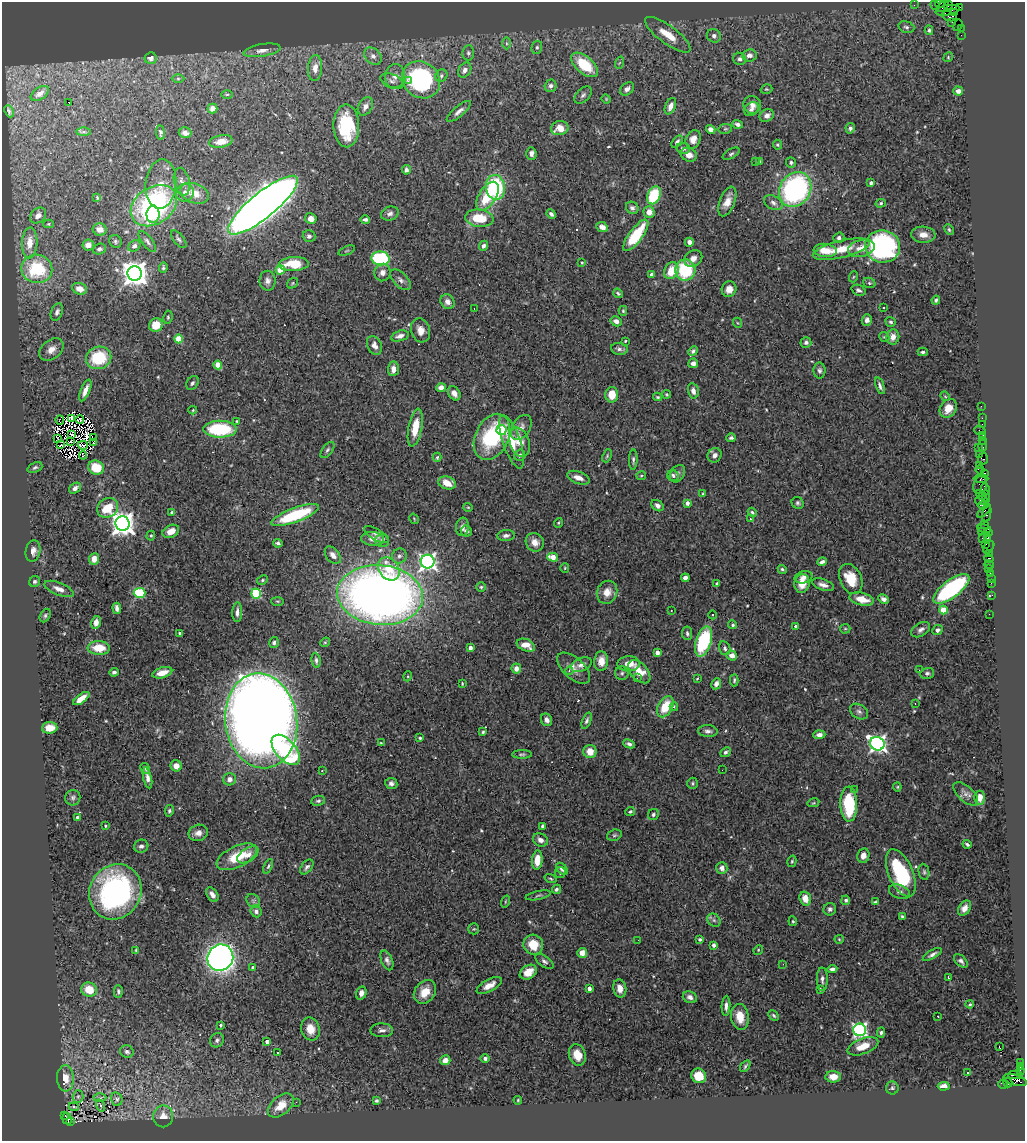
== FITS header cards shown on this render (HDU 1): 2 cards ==
NAXIS1  =                 1023
NAXIS2  =                 1139

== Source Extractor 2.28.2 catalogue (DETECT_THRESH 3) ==
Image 1023 x 1139 px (HDU 1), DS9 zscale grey, 1 PNG px = 1 image px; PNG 1027 x 1143 px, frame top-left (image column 1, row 1139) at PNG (2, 2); each listed source drawn as its Kron ellipse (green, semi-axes under 4 px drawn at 4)
Background 1.34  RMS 0.039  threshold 0.118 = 3 sigma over >= 5 px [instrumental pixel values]
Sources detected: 540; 3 with non-positive FLUX_AUTO (blend fragments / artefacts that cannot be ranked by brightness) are neither listed nor drawn; of the other 537, the 500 brightest by FLUX_AUTO listed and drawn (37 fainter detections omitted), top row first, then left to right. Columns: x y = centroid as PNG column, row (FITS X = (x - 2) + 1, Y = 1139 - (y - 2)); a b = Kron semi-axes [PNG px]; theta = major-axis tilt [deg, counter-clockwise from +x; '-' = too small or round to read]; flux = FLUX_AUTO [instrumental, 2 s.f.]
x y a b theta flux
940 3 5 3 - 170
914 5 2 2 - 32
935 5 5 2 - 190
948 5 4 2 - 63
943 6 7 3 47 280
959 7 4 2 - 52
948 10 12 5 10 760
954 12 4 3 - 180
950 16 8 4 -19 620
951 22 3 2 - 35
958 25 6 2 71 75
906 27 8 5 -16 6.4
961 28 4 3 - 110
929 30 5 4 - 5.2
668 35 27 9 -36 57
961 35 2 2 - 31
714 36 7 6 - 9.7
506 43 6 4 -89 4.3
537 47 7 5 76 5
262 50 19 6 9 18
468 53 7 6 - 6.3
749 55 7 6 - 13
373 56 10 7 -43 14
948 57 5 4 - 3.3
151 58 6 5 - 7.7
739 59 6 6 - 8.3
619 63 6 4 70 3.6
584 65 16 8 -40 120
315 68 13 7 85 23
465 70 8 6 57 13
395 76 12 9 80 20
441 76 6 5 - 5.5
178 79 6 4 0 4.5
421 80 20 17 -39 390
392 81 12 7 -24 11
408 81 3 3 - 7.5
551 86 6 6 - 10
627 89 8 5 40 10
766 89 6 4 17 3.1
958 91 5 4 - 14
40 93 10 6 34 16
227 94 6 3 1 2.8
583 95 10 6 45 8.2
606 99 4 4 - 2.5
68 102 3 2 - 29
752 105 9 8 - 16
365 106 10 6 59 13
670 106 9 5 66 17
213 109 5 5 - 17
751 109 8 6 43 8.2
9 111 6 3 -66 4.4
459 111 15 5 40 13
767 116 7 6 - 14
738 124 5 4 - 7.6
346 126 21 13 -88 140
560 128 9 7 12 32
850 128 5 4 - 6.8
711 129 5 4 - 15
725 129 7 5 10 4.2
84 132 7 4 0 4.5
160 133 7 3 -84 6
185 133 6 5 - 13
693 139 9 7 68 23
221 141 12 6 10 24
677 142 7 4 52 7.4
777 145 5 4 - 3.7
683 148 7 5 -11 6.1
531 153 6 5 - 10
731 154 9 4 29 5.1
689 155 8 6 -22 17
755 162 3 2 - 5
760 162 3 3 - 4.2
791 162 5 5 - 5.3
406 170 4 4 - 8
182 182 14 7 -78 14
871 183 4 3 - 6.7
161 184 25 15 85 59
495 187 12 9 -83 210
795 189 18 15 55 520
185 192 9 8 - 16
194 193 15 9 -20 37
654 195 9 6 66 120
487 196 16 8 58 90
97 197 4 3 - 12
727 201 15 7 69 28
773 203 10 6 -29 11
881 203 5 4 - 4.6
263 205 44 12 39 5300
154 206 25 18 34 510
632 208 6 6 - 7.6
649 212 6 5 - 24
390 213 9 7 19 9.7
153 214 9 6 90 47
551 214 5 4 - 7.1
38 216 9 7 43 16
479 218 14 8 -7 75
311 219 6 5 - 19
365 219 5 4 - 6.5
48 224 5 4 - 3
602 227 6 5 - 16
100 229 7 6 - 24
949 230 6 4 -63 3.8
636 235 19 7 53 120
923 235 12 8 -4 20
309 236 6 6 - 7.8
839 238 5 5 - 8.1
179 239 10 5 -51 6.9
115 241 7 6 - 5.8
147 241 12 5 -52 9.5
689 242 4 4 - 14
30 243 15 7 88 35
88 245 6 5 - 17
134 246 6 5 - 7.8
484 246 5 4 - 8.2
883 246 17 16 - 440
861 248 13 8 15 32
99 249 6 5 - 6.7
841 249 29 8 14 62
825 250 11 6 -7 39
347 251 9 3 21 3
380 258 9 7 -6 240
693 259 9 8 - 17
582 262 3 2 - 2.6
294 264 15 7 2 88
163 268 5 3 - 4
37 269 15 14 - 150
280 270 4 4 - 60
685 270 11 10 - 160
671 271 9 7 64 53
382 272 9 8 - 14
135 274 7 7 - 3100
651 274 3 3 - 5.7
853 277 5 3 - 2.7
400 280 13 7 -45 12
268 281 10 8 -89 13
293 283 6 4 39 3.6
869 283 6 5 - 5
80 289 7 5 -18 24
729 289 8 7 - 22
858 290 7 5 -23 7.1
618 293 5 3 - 3.9
936 300 4 3 - 5.1
447 302 8 6 -47 14
884 308 3 2 - 4.3
474 309 3 2 - 6.4
623 311 5 4 - 3.6
57 312 9 5 71 9.3
168 317 6 4 82 4.5
867 320 6 5 - 11
616 321 6 5 - 12
891 322 5 4 - 5
738 323 5 3 - 2.5
156 325 7 6 - 44
420 330 12 9 -74 22
400 336 9 5 16 14
884 337 5 4 - 3.4
893 337 7 6 - 17
178 339 4 4 - 78
625 341 3 2 - 2.5
806 342 5 5 - 6.3
374 345 10 7 -65 14
51 349 13 9 39 23
619 349 8 6 -9 8.4
693 351 5 4 - 7
923 352 5 3 - 4.6
99 358 13 11 20 120
693 363 5 5 - 11
218 365 4 4 - 53
393 369 7 5 85 20
819 371 8 6 -88 7.2
192 383 7 5 56 6.8
880 386 9 3 -70 7.6
441 388 5 4 - 24
85 390 11 4 67 21
693 391 8 5 -77 13
454 393 7 5 -55 13
667 394 4 4 - 2.9
612 395 8 6 90 40
945 396 5 4 - 3
658 397 4 3 - 3.4
981 406 2 2 - 40
948 408 10 7 52 33
193 410 4 3 - 2.9
71 418 4 2 - 2.4
982 418 2 2 - 53
60 420 5 3 - 7.5
80 420 4 2 - 3
237 421 3 2 - 2.8
982 424 2 2 - 43
521 427 13 9 57 16
415 428 19 6 79 53
220 429 16 8 -1 180
502 430 5 5 - 190
980 430 6 2 -18 300
72 434 4 2 - 3.3
983 435 3 2 - 120
492 437 24 16 65 210
94 438 2 2 - 2.6
731 438 5 4 - 5.9
58 439 3 2 - 5.1
983 440 3 2 - 100
70 441 3 2 - 3.3
512 442 28 9 -71 62
520 442 15 9 -72 35
93 443 3 2 - 2.9
60 445 3 2 - 3.2
83 445 5 2 - 2.6
982 446 6 3 90 180
978 447 3 2 - 110
327 450 9 5 53 6.5
83 455 4 2 - 7.8
520 455 6 5 - 6.6
715 455 7 6 - 12
979 455 4 3 - 320
607 456 7 4 66 3.8
437 457 4 3 - 3.6
983 459 6 5 - 170
633 460 10 4 89 6.6
979 465 4 2 - 160
35 468 8 5 23 5.7
96 468 8 7 - 63
980 470 4 3 - 730
677 474 9 7 56 9.3
984 474 4 3 - 170
673 475 5 5 - 5.1
641 476 5 4 - 2.9
578 478 12 6 -19 21
981 478 7 3 0 470
447 483 9 6 -18 35
980 485 9 6 71 760
75 488 7 4 34 11
985 489 6 3 -83 510
703 493 4 3 - 2.8
979 493 2 2 - 77
982 495 2 2 - 110
986 497 6 2 -86 400
981 500 6 4 7 840
687 503 4 3 - 15
798 503 6 5 - 5.5
983 505 5 2 - 260
658 506 7 5 -38 11
468 507 5 4 - 2.8
108 508 11 9 36 70
984 511 8 3 45 320
752 512 5 3 - 3.4
172 513 4 4 - 8.3
987 513 9 2 80 290
295 515 25 7 20 170
414 519 5 3 - 2.6
750 519 3 3 - 11
558 523 5 3 - 2.7
122 524 7 7 - 2400
985 524 2 2 - 100
462 527 9 6 84 11
984 529 7 3 -10 310
171 531 9 6 24 25
466 531 5 5 - 7.5
981 532 3 3 - 320
988 532 3 2 - 110
376 535 14 5 -30 9.3
506 535 9 5 5 9.1
151 536 5 4 - 3.7
982 538 3 2 - 250
988 538 3 3 - 170
373 539 11 7 -4 19
382 540 7 6 - 6.2
535 542 9 8 - 22
278 543 4 4 - 7
986 544 3 2 - 120
989 547 7 4 55 340
33 551 11 7 78 16
989 553 3 2 - 190
333 555 10 6 -52 15
399 556 8 7 - 9.1
553 557 5 4 - 35
94 559 6 5 - 21
989 559 5 4 - 360
428 562 7 7 - 1000
822 562 5 4 - 10
989 564 5 3 - 50
565 568 5 4 - 2.9
988 568 3 2 - 61
389 569 12 9 -53 51
782 569 4 4 - 4.3
990 574 3 3 - 180
803 577 9 6 14 12
685 578 4 4 - 12
991 578 2 2 - 23
851 579 16 10 -66 66
262 580 6 4 28 3.9
35 582 6 5 - 5.1
802 583 9 7 79 33
991 583 2 2 - 61
717 584 3 3 - 4.5
823 585 11 5 -19 14
481 587 5 5 - 4
59 589 16 6 -22 19
951 589 21 8 37 360
607 592 12 10 66 30
139 593 6 5 - 170
256 593 5 5 - 200
380 595 43 30 -5 2600
992 595 4 3 - 26
862 599 12 6 -14 43
883 599 5 4 - 12
277 601 6 3 -1 2.8
117 608 6 3 -84 12
671 610 3 2 - 3.1
943 610 4 4 - 71
237 612 10 5 88 11
989 614 2 2 - 15
712 615 4 3 - 2.6
45 616 7 5 61 5
96 622 6 5 - 17
733 625 4 4 - 4
796 626 4 3 - 5.2
845 629 5 4 - 3.4
921 630 10 6 32 11
937 630 5 4 - 8.8
180 633 3 3 - 5
687 633 7 5 -81 5.7
703 641 15 8 73 220
325 642 5 4 - 3.5
274 643 5 5 - 6.8
526 645 10 6 -23 25
99 648 11 7 -4 59
470 648 4 3 - 15
725 648 7 5 -74 7.3
657 652 4 3 - 19
732 655 5 5 - 17
316 660 7 4 -84 6.4
601 661 10 7 86 28
629 664 11 7 2 30
581 665 11 6 24 14
574 668 20 10 -42 24
516 669 5 5 - 19
919 670 3 2 - 6.1
569 671 4 4 - 4.1
114 672 5 4 - 6.9
639 672 14 8 -48 42
162 673 10 5 15 30
622 673 6 6 - 5.8
927 673 7 5 17 5.7
408 676 5 3 - 2.5
637 678 2 2 - 9.6
697 679 4 3 - 2.4
734 680 6 4 88 3.8
462 684 4 3 - 2.5
716 684 6 4 65 12
81 699 9 4 37 32
915 703 3 2 - 13
665 707 11 7 61 68
674 707 4 3 - 5.8
859 711 10 7 -32 9.8
546 720 6 5 - 10
261 721 47 36 -81 5700
587 721 8 4 68 6.8
50 728 7 6 - 34
708 731 9 6 -4 9.3
483 732 4 3 - 3.4
819 735 6 4 3 12
420 738 4 4 - 4.1
381 743 4 3 - 2.8
629 744 6 4 -24 7
877 744 7 6 - 1100
286 750 18 10 -48 150
590 751 6 6 - 31
726 752 6 4 44 6
522 754 10 4 1 5.2
176 766 6 5 - 21
145 768 6 3 -59 4.8
722 770 2 2 - 5.6
322 771 3 2 - 5.8
147 778 10 4 -78 14
229 779 6 6 - 13
391 783 6 5 - 8.9
692 783 5 5 - 4.6
897 787 4 4 - 2.6
854 789 2 2 - 9
966 794 15 7 -42 13
73 798 8 7 - 7.5
980 798 7 5 -88 23
318 801 7 5 8 5
813 803 6 4 12 3.2
849 804 17 8 -88 140
169 811 6 4 80 4.8
630 812 5 4 - 4.6
653 814 6 5 - 5.7
77 817 4 4 - 6
105 826 4 4 - 3.2
543 826 4 4 - 6.6
198 833 10 8 20 16
614 835 7 5 20 4.9
540 840 8 6 -27 13
967 844 4 3 - 5
141 846 7 6 - 9.1
248 855 12 6 33 17
863 856 7 6 - 15
237 857 22 10 25 79
537 860 9 5 84 37
792 861 6 4 74 3.6
268 866 8 4 65 4.6
307 867 8 5 51 7.3
722 868 6 5 - 15
562 869 7 4 -47 10
924 872 8 5 -80 5.4
560 873 6 5 - 4
901 873 25 12 -67 210
550 878 6 3 -19 3
556 889 5 4 - 5.7
115 892 28 25 61 530
900 892 11 7 -21 11
212 895 8 5 -55 12
538 895 13 3 12 4.5
805 899 7 5 -73 30
846 900 4 4 - 6.9
253 901 7 6 - 6.6
505 902 6 3 71 2.6
875 902 4 3 - 4.1
964 908 8 5 56 14
830 909 6 6 - 7.5
256 911 6 5 - 8.7
902 916 4 4 - 4.1
714 920 7 6 - 6.8
793 921 5 4 - 2.9
474 929 5 5 - 3.9
700 939 4 3 - 6.6
839 939 4 4 - 2.9
638 940 2 2 - 5.6
533 945 10 9 - 47
713 945 4 3 - 10
136 950 4 4 - 2.8
758 950 5 4 - 2.8
582 953 5 4 - 26
932 954 11 4 30 9.1
220 958 13 12 - 1600
387 960 10 5 -68 10
544 961 10 5 -35 7.7
961 961 8 5 -44 7.4
783 964 2 2 - 5.4
253 967 3 3 - 8.3
832 969 5 3 - 7.5
528 972 9 6 33 29
948 978 3 3 - 5.7
822 979 12 5 -89 9.7
489 985 14 6 29 23
589 988 4 3 - 17
620 988 9 6 -79 20
820 989 3 3 - 2.9
89 990 8 7 - 59
118 991 6 4 -89 5.2
425 992 13 10 53 36
361 993 7 5 74 12
690 997 7 5 -21 10
970 1004 4 3 - 3.2
726 1006 10 4 87 9.7
774 1015 6 4 -45 4.8
938 1016 3 2 - 4.5
740 1017 13 9 -81 42
221 1025 4 3 - 4.2
310 1029 11 9 -74 33
382 1030 11 7 -1 13
860 1030 6 6 - 600
881 1032 5 4 - 4.7
217 1040 7 6 - 8.7
267 1042 4 3 - 17
863 1046 16 7 21 45
999 1047 3 2 - 7.3
127 1052 7 6 - 8.4
278 1052 3 2 - 3.5
577 1055 11 8 -71 32
485 1059 4 4 - 9
445 1060 5 5 - 18
1020 1063 3 2 - 12
745 1066 6 3 57 4.8
1020 1066 3 2 - 490
1020 1070 3 2 - 28
967 1073 3 2 - 3.1
1015 1075 7 3 1 1500
699 1076 8 7 - 50
833 1077 7 6 - 29
65 1078 13 8 -88 24
1015 1080 12 5 -17 990
1008 1082 5 4 - 300
1003 1084 5 3 - 150
944 1086 6 4 5 21
892 1088 6 6 - 6
78 1096 6 5 - 5.9
100 1098 6 4 1 3.7
117 1099 7 5 -76 4.9
518 1100 4 3 - 2.4
376 1101 3 3 - 4.7
296 1102 3 2 - 6.3
101 1105 6 3 -71 2.6
281 1106 15 9 42 43
74 1107 5 2 - 2.6
65 1116 4 2 - 120
163 1116 11 10 - 24
67 1119 5 4 - 520
71 1121 3 3 - 340
At the frame edge (FLAGS 8, measured only in part): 1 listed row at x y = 940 3
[37 fainter detections neither listed nor drawn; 3 non-positive-flux detections neither listed nor drawn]